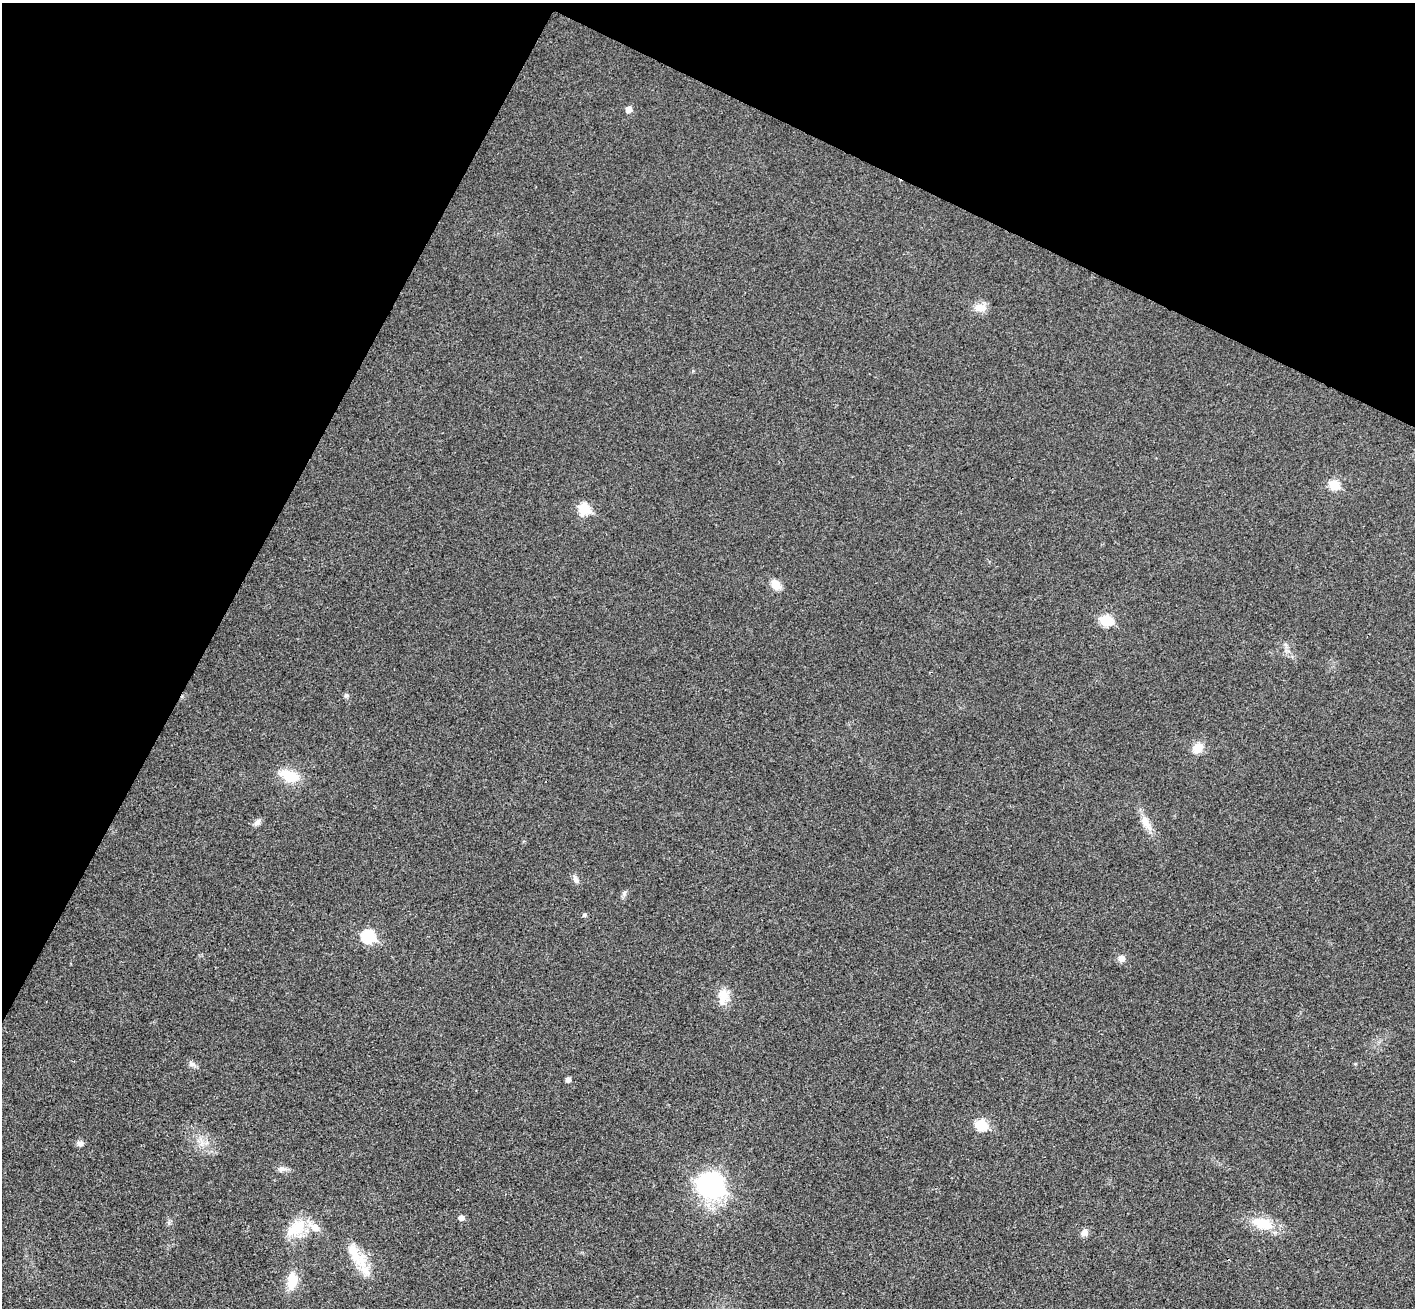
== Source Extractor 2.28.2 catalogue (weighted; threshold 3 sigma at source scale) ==
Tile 2 of 4 x 4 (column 2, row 1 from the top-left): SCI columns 1446-2858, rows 4247-5552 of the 5714 x 5748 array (HDU 1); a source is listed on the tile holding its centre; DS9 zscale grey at full resolution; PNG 1417 x 1310 px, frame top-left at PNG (2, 3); no overlay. Shown black and unused: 25% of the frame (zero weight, under 3 of 4 exposures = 6% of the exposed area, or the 3 px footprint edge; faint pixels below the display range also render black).
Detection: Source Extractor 2.28.2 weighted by HDU 2 'WHT'; one run over the whole footprint, this tile lists its part. Background 0.0363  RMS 0.0067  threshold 0.03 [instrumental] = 3 sigma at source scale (4.5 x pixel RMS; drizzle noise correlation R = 1.50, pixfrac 1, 0.05/0.05 arcsec/px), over >= 5 px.
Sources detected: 32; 2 inside a brighter listed object's ellipse — not listed separately; the other 30 listed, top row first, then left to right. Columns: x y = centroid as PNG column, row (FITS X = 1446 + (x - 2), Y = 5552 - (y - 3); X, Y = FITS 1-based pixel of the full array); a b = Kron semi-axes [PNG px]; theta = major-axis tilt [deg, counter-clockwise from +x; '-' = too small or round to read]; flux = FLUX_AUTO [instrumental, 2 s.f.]
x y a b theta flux
629 110 5 5 - 5.3
980 308 15 9 1 6.6
1334 485 6 5 - 27
584 509 6 6 - 40
776 585 11 9 -49 7.7
1106 620 7 6 - 35
346 695 5 5 - 1.7
1198 748 13 11 38 7.2
289 776 28 14 -21 14
257 822 10 6 43 2.6
1146 822 19 9 -61 6.8
576 880 11 6 -51 2.4
624 893 8 5 -81 1.6
584 915 6 5 - 1.1
368 936 7 6 - 63
1121 958 8 8 - 3.5
723 996 18 15 -78 8.9
192 1064 10 6 -15 2.2
568 1079 5 4 - 3.1
981 1125 6 6 - 38
80 1143 8 7 - 2.4
282 1169 12 7 7 2.8
710 1185 11 10 - 290
461 1217 5 5 - 3.5
1263 1224 21 12 -14 19
315 1228 13 10 -28 6.1
293 1229 27 16 43 16
1084 1233 9 8 - 3.3
356 1257 23 14 -68 15
292 1281 22 12 88 13